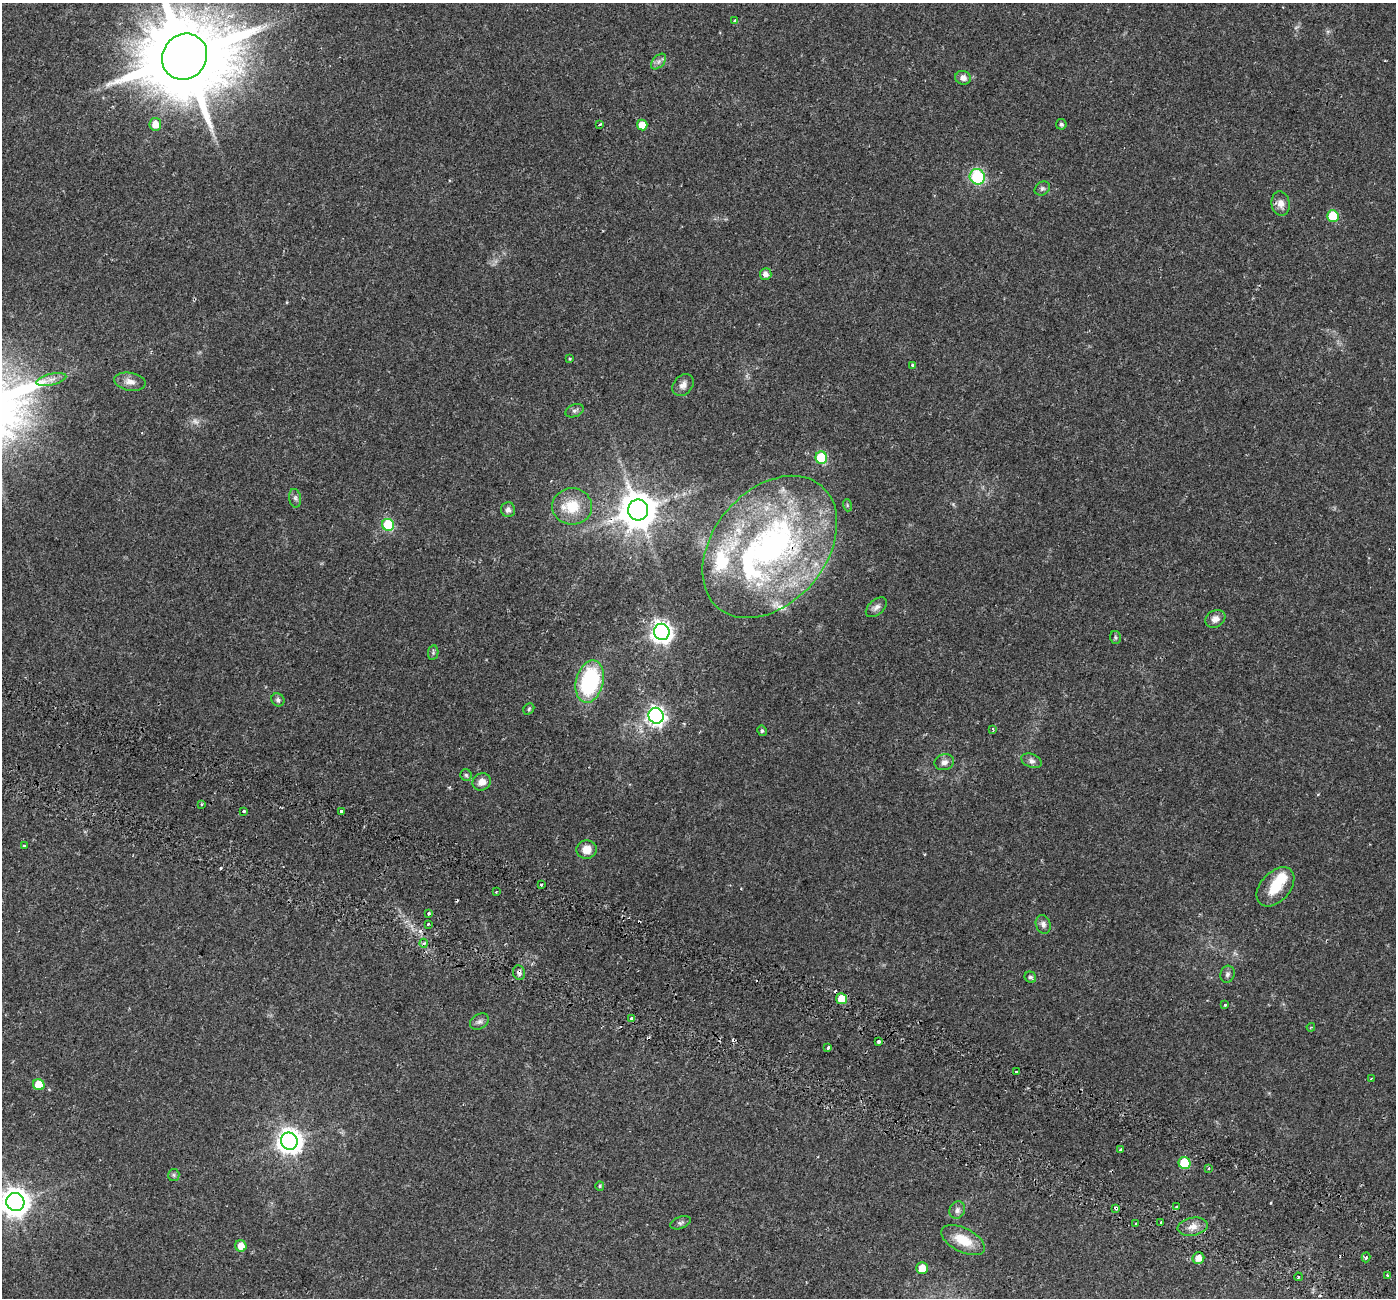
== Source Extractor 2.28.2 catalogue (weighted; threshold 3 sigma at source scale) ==
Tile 6 of 4 x 4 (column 2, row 2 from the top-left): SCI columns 1465-2858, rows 2889-4184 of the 5723 x 5838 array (HDU 1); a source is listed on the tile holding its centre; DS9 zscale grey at full resolution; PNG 1398 x 1300 px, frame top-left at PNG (2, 3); each listed source drawn as its Kron ellipse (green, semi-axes under 4 px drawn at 4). Shown black and unused: <1% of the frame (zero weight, under 2 of 3 exposures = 5% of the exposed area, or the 3 px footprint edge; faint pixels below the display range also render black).
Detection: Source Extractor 2.28.2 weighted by HDU 2 'WHT'; one run over the whole footprint, this tile lists its part. Background 0.0319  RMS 0.0039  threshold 0.0175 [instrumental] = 3 sigma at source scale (4.5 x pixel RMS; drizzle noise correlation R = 1.50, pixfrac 1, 0.0396/0.0396 arcsec/px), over >= 5 px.
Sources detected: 105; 1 too faint to see at this stretch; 1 inside a brighter object's white glare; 10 cosmic-ray / hot-pixel residue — neither listed nor drawn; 5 inside a brighter listed object's ellipse — not listed separately; the other 88 listed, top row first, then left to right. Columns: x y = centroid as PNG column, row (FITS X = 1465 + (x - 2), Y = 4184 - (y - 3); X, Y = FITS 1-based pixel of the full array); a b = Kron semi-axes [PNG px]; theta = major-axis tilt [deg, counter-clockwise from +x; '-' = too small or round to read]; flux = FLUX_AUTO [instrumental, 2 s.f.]
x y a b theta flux
735 21 3 3 - 2
185 57 24 21 50 5600
659 61 9 5 46 1.2
963 78 8 7 - 2
155 124 6 6 - 4.1
600 124 3 3 - 1.1
1061 124 5 5 - 0.72
642 125 5 5 - 4.6
977 177 8 7 - 23
1042 188 8 6 35 0.86
1281 204 12 9 -81 2.7
1333 216 6 5 - 13
766 274 6 6 - 1.7
570 359 4 3 - 0.32
913 365 3 3 - 1
51 379 15 5 13 2.2
130 382 16 9 -10 2.8
683 385 12 9 48 2.3
575 411 9 6 22 0.95
821 458 6 6 - 25
295 498 9 6 -80 1.1
847 505 6 4 -72 0.43
572 506 20 18 -5 9.9
508 509 7 7 - 1.4
638 510 10 10 - 960
388 525 6 5 - 26
770 547 80 56 50 130
876 607 12 7 41 1.7
1215 619 10 8 30 2.1
662 632 8 7 - 210
1116 637 6 5 - 0.65
433 653 7 5 80 0.67
590 681 21 13 76 36
278 700 7 6 - 0.94
529 709 6 5 - 0.53
656 716 8 7 - 150
993 729 4 3 - 0.66
762 731 5 4 - 0.62
1032 761 11 6 -22 1.3
944 762 10 8 14 1.8
466 775 6 5 - 0.61
482 782 9 8 - 2.6
202 804 3 2 - 0.38
244 811 3 3 - 0.61
341 811 3 3 - 1.3
24 846 3 3 - 1.4
586 849 10 9 - 3.5
541 884 3 3 - 0.79
1275 887 23 14 48 9.3
496 892 2 2 - 0.37
429 913 4 3 - 0.5
428 924 3 3 - 1
1043 924 9 7 -73 1.3
424 943 4 3 - 0.5
519 973 7 6 - 1.2
1227 974 8 7 - 1.1
1030 977 6 5 - 0.9
841 999 5 5 - 7.4
1225 1005 3 3 - 1
632 1018 3 3 - 11
479 1022 10 7 31 1.2
1311 1027 4 3 - 0.37
878 1042 4 3 - 1.9
828 1048 3 3 - 2.5
1016 1072 3 3 - 1
1371 1079 3 3 - 0.76
39 1085 6 5 - 8.9
289 1141 9 8 - 340
1120 1150 4 3 - 1.1
1185 1163 6 6 - 18
1209 1168 3 3 - 0.44
174 1175 6 5 - 0.7
600 1186 5 4 - 0.43
15 1202 9 9 - 460
1176 1207 4 3 - 0.38
1116 1208 4 3 - 4.2
957 1210 9 7 62 1.4
681 1223 11 6 20 0.95
1161 1223 4 3 - 2.8
1136 1224 3 2 - 0.48
1193 1227 15 9 10 3
963 1240 24 12 -27 8.4
241 1246 6 5 - 3.9
1366 1257 5 4 - 0.77
1198 1258 6 5 - 2.9
922 1268 6 5 - 6
1387 1275 3 2 - 0.48
1298 1277 4 3 - 1.1
Overlapping masked pixels (flux is a lower limit): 5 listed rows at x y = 638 510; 770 547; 519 973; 841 999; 1116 1208
Isophote crosses this tile's border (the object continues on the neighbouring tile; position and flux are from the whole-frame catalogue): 2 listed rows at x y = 185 57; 15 1202